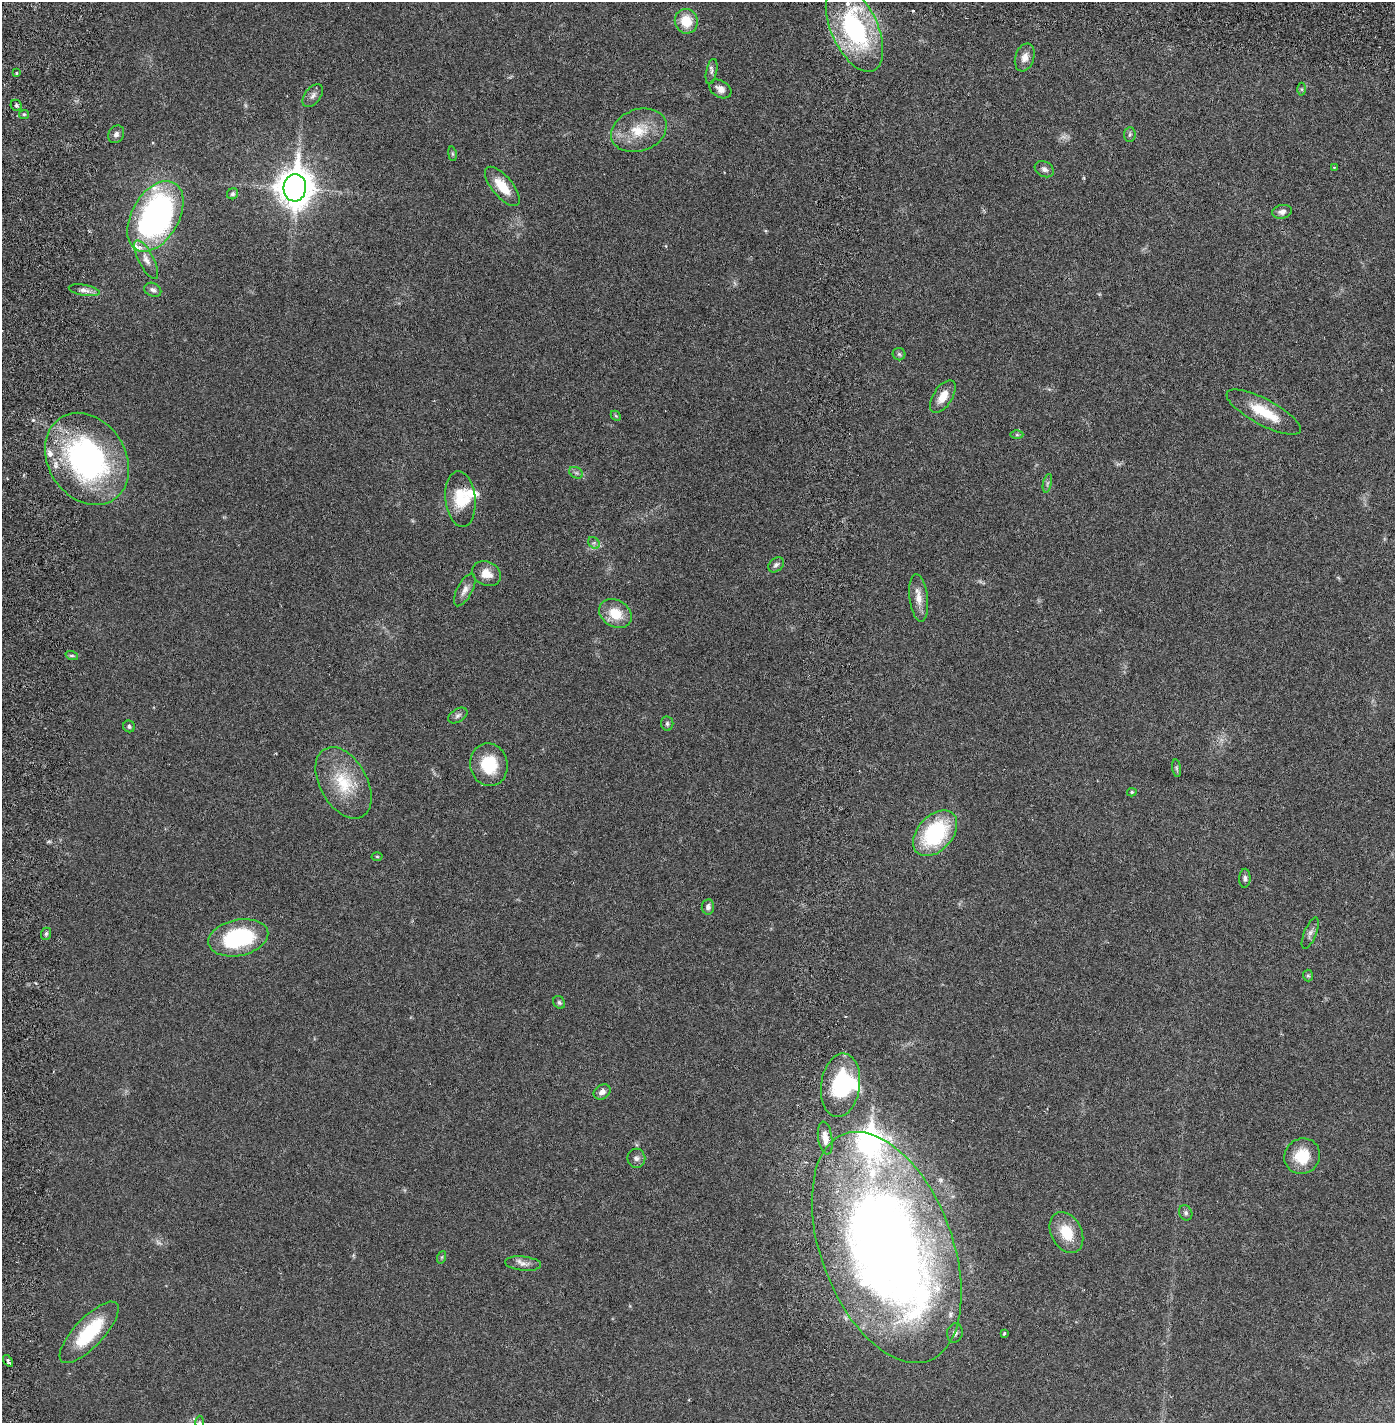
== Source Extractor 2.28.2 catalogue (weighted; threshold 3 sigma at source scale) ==
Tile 6 of 4 x 4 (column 2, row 2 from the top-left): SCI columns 1493-2885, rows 2930-4350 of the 5880 x 5855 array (HDU 1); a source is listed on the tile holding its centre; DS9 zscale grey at full resolution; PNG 1397 x 1425 px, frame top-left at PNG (2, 2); each listed source drawn as its Kron ellipse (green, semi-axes under 4 px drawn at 4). Nothing masked; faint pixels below the display range render black.
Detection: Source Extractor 2.28.2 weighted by HDU 2 'WHT'; one run over the whole footprint, this tile lists its part. Background 0.021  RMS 0.0033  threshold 0.0135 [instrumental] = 3 sigma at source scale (4.09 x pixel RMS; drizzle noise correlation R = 1.36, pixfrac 0.8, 0.05/0.05 arcsec/px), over >= 5 px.
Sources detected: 85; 1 too faint to see at this stretch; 1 inside a brighter object's white glare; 1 cosmic-ray / hot-pixel residue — neither listed nor drawn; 11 inside a brighter listed object's ellipse — not listed separately; the other 71 listed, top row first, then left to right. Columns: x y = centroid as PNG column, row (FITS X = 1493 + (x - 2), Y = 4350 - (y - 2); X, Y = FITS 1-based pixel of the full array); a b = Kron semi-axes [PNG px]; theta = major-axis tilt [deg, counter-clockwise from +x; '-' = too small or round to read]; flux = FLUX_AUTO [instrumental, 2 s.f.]
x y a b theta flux
686 21 12 11 - 4.4
854 28 46 23 -65 28
1025 57 14 9 72 1.6
712 71 13 5 78 0.64
16 73 3 2 - 0.23
720 89 12 8 -32 1.2
1302 89 6 4 -89 0.28
313 96 13 7 52 0.96
16 105 6 5 - 0.37
24 114 5 4 - 0.26
639 130 28 21 19 6.2
116 134 9 7 59 0.67
1130 135 7 5 86 0.45
452 154 7 4 -82 0.28
1334 167 3 2 - 0.13
1044 169 10 7 -29 0.79
502 186 24 10 -50 4.3
295 188 14 11 86 400
233 194 6 5 - 0.43
1282 212 10 7 13 0.92
155 216 38 23 60 59
146 260 21 7 -63 1.7
84 290 15 5 -9 1.1
153 290 9 6 -26 0.69
899 354 6 6 - 0.4
943 396 18 9 57 2.6
1264 412 41 13 -28 6.8
616 416 6 4 -44 0.23
1017 435 6 4 0 0.28
87 459 49 38 -57 49
576 473 7 5 -29 0.47
1047 483 9 4 77 0.43
460 499 28 15 -84 5.4
594 543 6 5 - 0.43
776 565 9 6 43 0.65
486 574 15 12 -27 2.3
465 590 18 7 62 1.3
919 598 24 9 -83 2.3
615 614 17 13 -32 4.3
72 656 6 4 -18 0.32
458 715 10 6 33 0.66
667 724 7 6 - 0.46
129 726 6 5 - 0.42
489 765 21 18 -78 7.4
1177 768 9 4 -81 0.37
344 783 38 23 -61 8.9
1132 792 5 4 - 0.3
935 833 26 17 48 18
377 856 5 3 - 0.19
1245 878 9 5 88 0.57
708 907 7 6 - 0.65
1310 933 16 6 68 0.85
46 934 6 5 - 0.38
238 938 30 18 12 18
1308 976 6 5 - 0.28
559 1002 7 5 -56 0.4
840 1085 32 19 82 15
602 1092 9 7 34 1.1
825 1138 16 7 -81 1.7
1302 1156 18 17 - 5.4
636 1158 9 9 - 0.75
1186 1213 8 6 -66 0.53
1066 1233 22 15 -62 5.2
887 1247 121 65 -69 230
442 1257 6 4 71 0.29
523 1263 18 7 -6 1.2
89 1332 40 14 46 11
955 1333 9 7 76 0.77
1004 1333 3 3 - 0.22
8 1361 6 3 -55 0.86
199 1422 6 4 -89 0.29
Isophote crosses this tile's border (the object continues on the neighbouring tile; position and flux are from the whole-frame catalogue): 1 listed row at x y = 199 1422